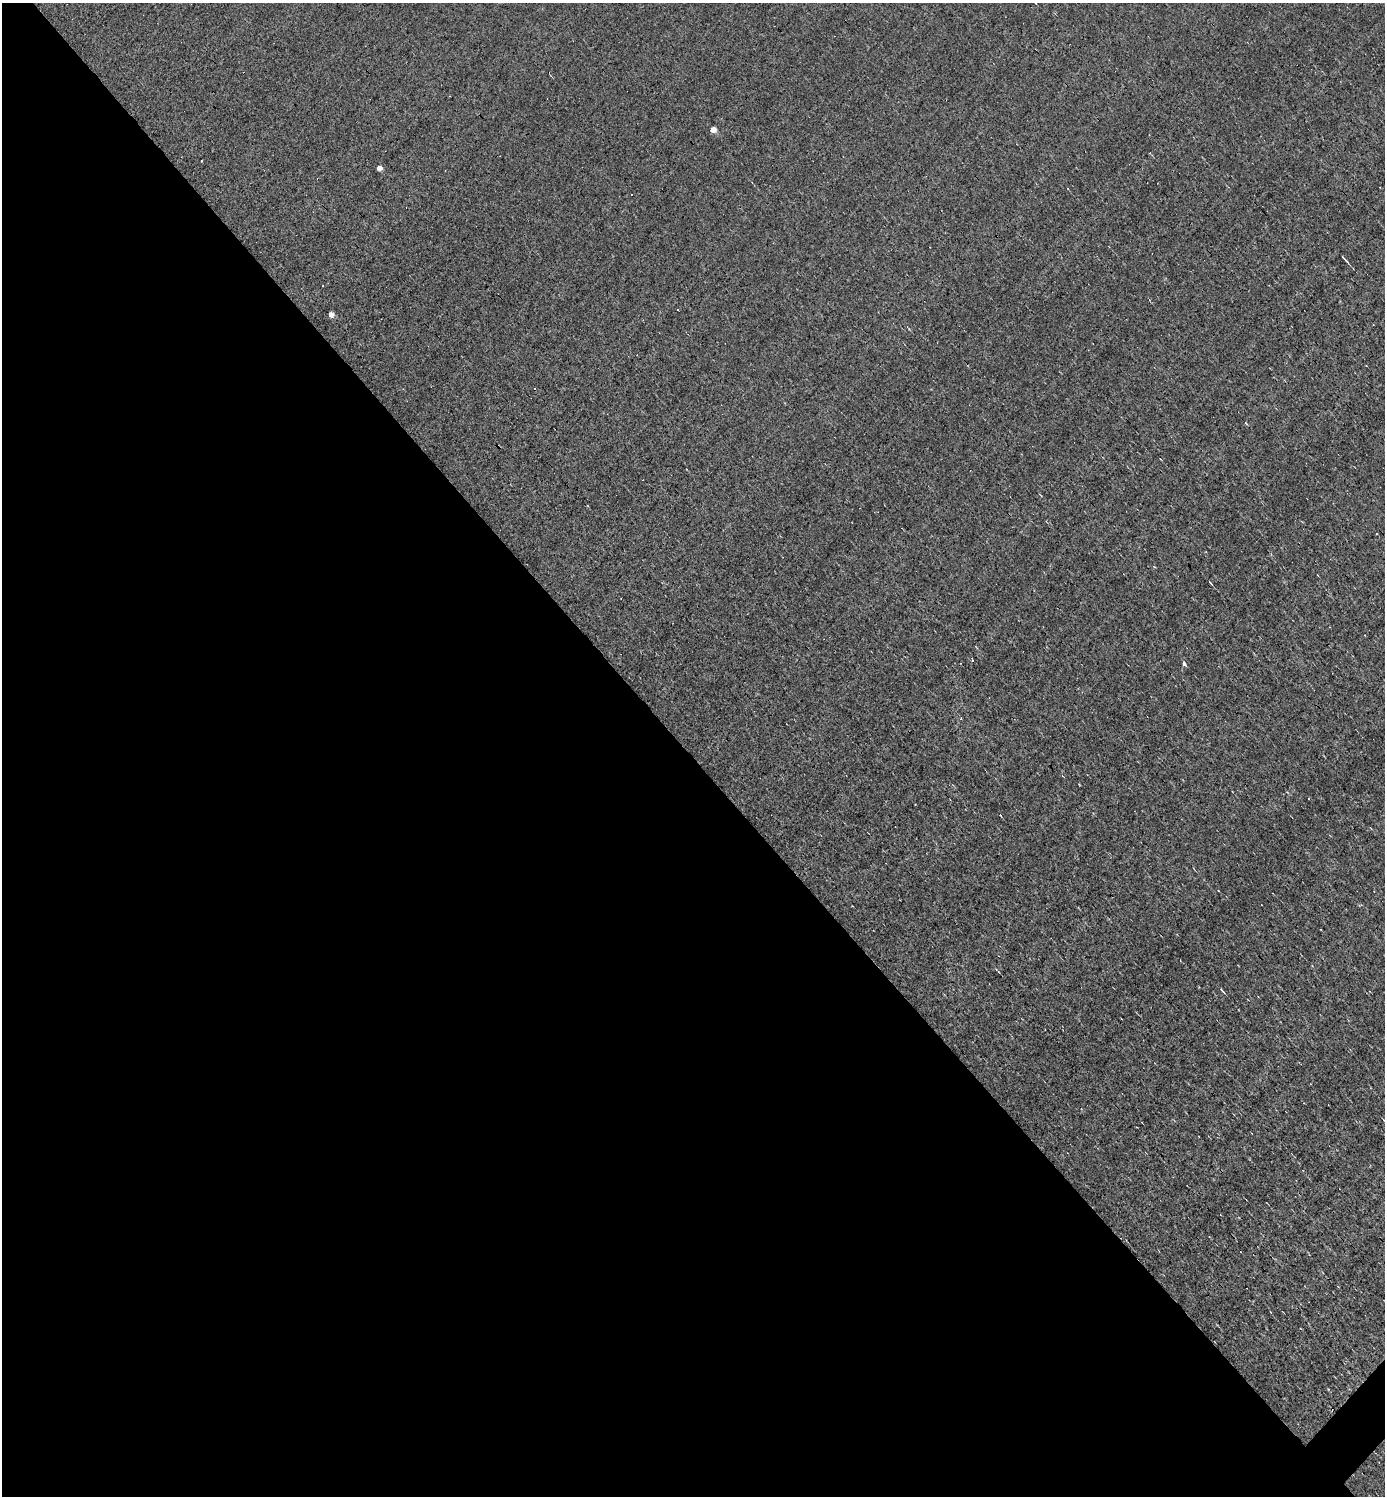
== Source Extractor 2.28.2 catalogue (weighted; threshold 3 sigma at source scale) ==
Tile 9 of 4 x 4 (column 1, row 3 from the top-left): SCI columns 294-1676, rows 1495-2988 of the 5976 x 5976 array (HDU 1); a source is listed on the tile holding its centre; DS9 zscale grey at full resolution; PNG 1387 x 1498 px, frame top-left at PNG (2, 3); no overlay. Shown black and unused: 50% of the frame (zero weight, under 3 of 4 exposures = <1% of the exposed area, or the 3 px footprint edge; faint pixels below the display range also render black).
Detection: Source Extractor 2.28.2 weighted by HDU 2 'WHT'; one run over the whole footprint, this tile lists its part. Background 0.0079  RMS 0.058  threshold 0.261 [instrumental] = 3 sigma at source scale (4.5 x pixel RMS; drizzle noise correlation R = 1.50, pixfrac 1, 0.05/0.05 arcsec/px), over >= 5 px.
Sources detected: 14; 5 cosmic-ray / hot-pixel residue — not listed; the other 9 listed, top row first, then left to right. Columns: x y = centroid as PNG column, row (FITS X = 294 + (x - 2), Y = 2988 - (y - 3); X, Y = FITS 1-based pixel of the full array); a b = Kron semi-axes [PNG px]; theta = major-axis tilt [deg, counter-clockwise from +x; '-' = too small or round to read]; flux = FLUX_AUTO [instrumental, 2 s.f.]
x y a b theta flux
713 130 5 4 - 66
201 161 3 3 - 10
379 168 4 4 - 38
1344 258 10 3 -48 14
677 310 3 3 - 13
331 315 5 5 - 35
972 660 3 2 - 5.1
1184 664 4 3 - 43
1222 990 8 2 -51 8.9